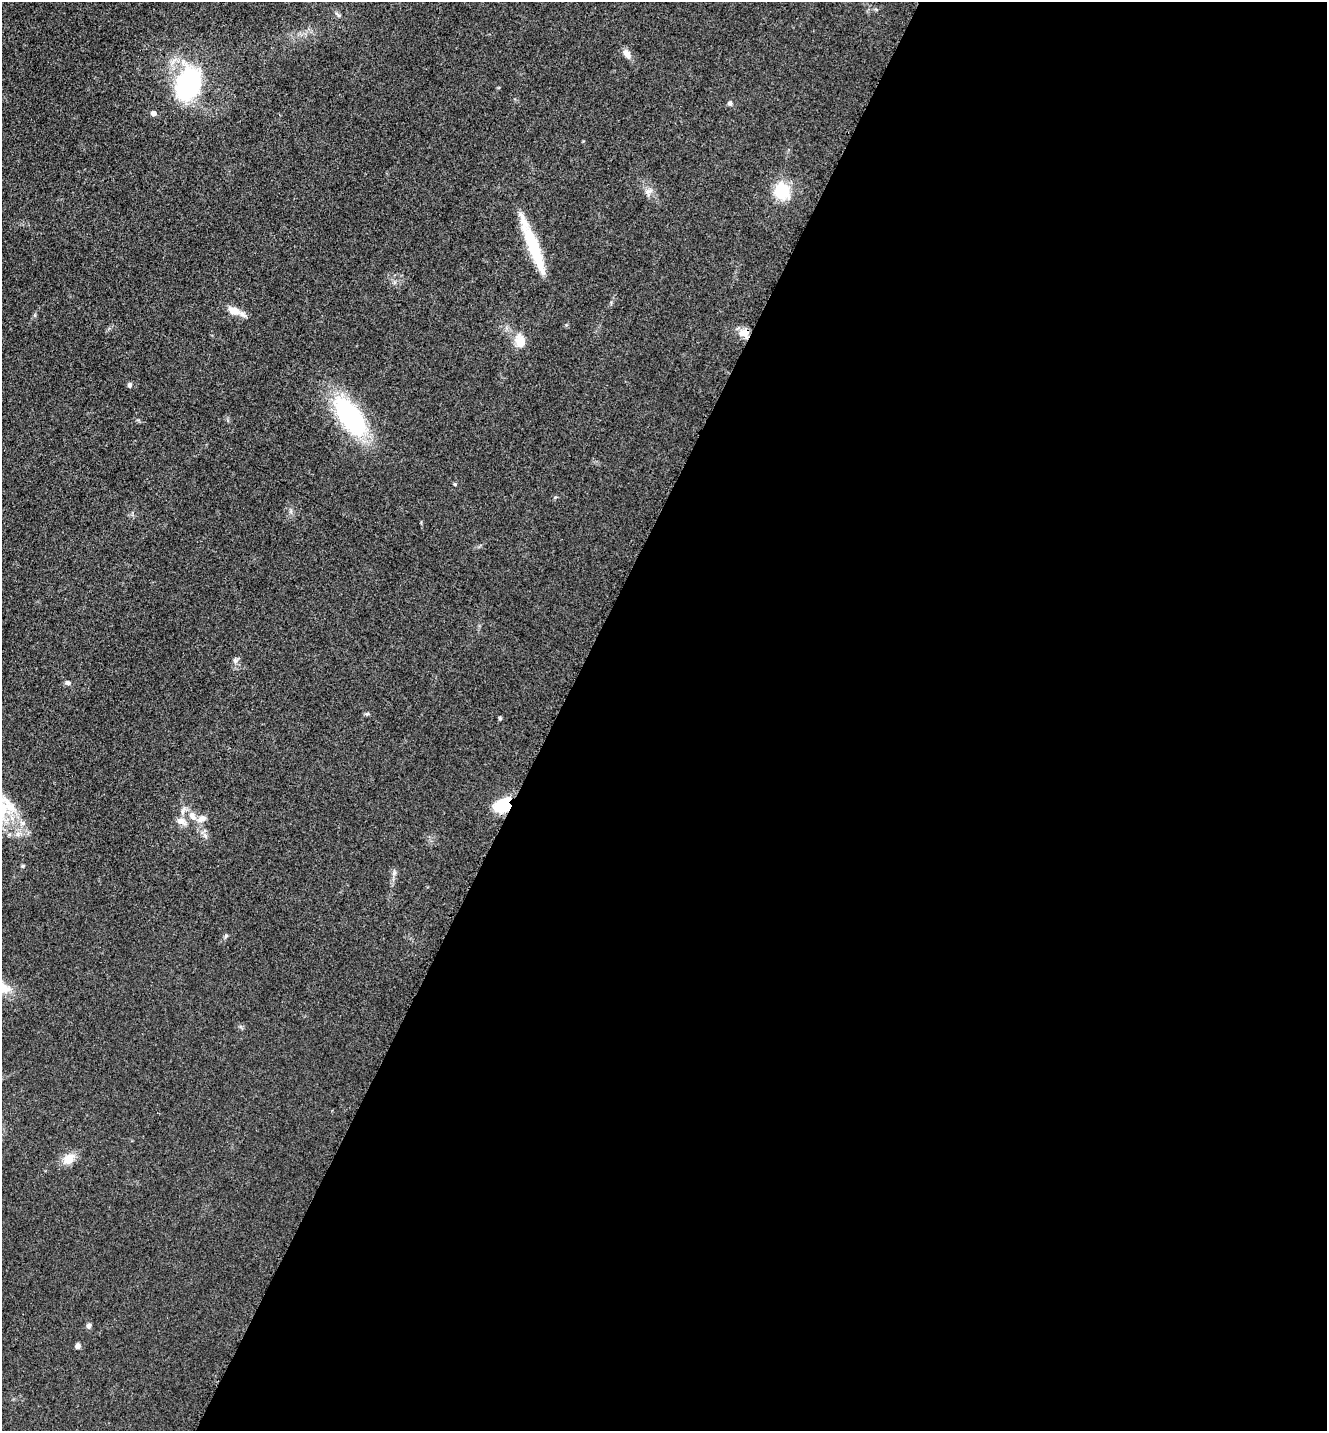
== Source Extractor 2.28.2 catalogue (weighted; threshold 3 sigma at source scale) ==
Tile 12 of 4 x 4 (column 4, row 3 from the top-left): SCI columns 4274-5598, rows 1471-2899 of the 5806 x 5775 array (HDU 1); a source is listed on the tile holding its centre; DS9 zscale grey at full resolution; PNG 1329 x 1433 px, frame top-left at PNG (2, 2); no overlay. Shown black and unused: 58% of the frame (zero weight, under 3 of 5 exposures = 4% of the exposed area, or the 3 px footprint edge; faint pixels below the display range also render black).
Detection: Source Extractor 2.28.2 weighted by HDU 2 'WHT'; one run over the whole footprint, this tile lists its part. Background 0.0636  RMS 0.006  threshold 0.0272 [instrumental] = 3 sigma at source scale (4.5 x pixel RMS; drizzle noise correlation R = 1.50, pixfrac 1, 0.05/0.05 arcsec/px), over >= 5 px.
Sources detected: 27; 1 inside a brighter listed object's ellipse — not listed separately; the other 26 listed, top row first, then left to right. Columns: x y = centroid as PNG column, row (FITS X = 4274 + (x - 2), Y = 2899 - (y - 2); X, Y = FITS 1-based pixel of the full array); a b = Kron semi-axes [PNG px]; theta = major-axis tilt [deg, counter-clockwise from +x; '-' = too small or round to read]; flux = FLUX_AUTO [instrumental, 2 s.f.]
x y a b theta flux
339 15 6 4 -1 0.93
627 54 12 8 -52 3.6
188 83 34 24 66 76
730 103 6 6 - 1.3
153 113 5 4 - 3
649 191 11 6 15 2.5
782 191 17 15 -73 21
533 246 73 11 -69 30
234 311 15 9 -22 7.3
744 332 13 10 18 5.5
520 341 15 11 -67 9
130 385 7 5 86 1.4
350 416 51 22 -54 74
455 484 4 4 - 0.68
235 660 7 5 -69 1.5
68 683 6 6 - 1.6
500 718 5 4 - 0.74
504 805 12 9 26 42
193 816 13 8 -55 5.1
181 821 11 9 5 4.5
22 866 5 4 - 0.83
394 873 7 4 71 1.3
226 936 6 5 - 0.96
69 1159 13 10 37 8.3
89 1326 7 6 - 1.8
78 1346 6 6 - 2
Overlapping masked pixels (flux is a lower limit): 2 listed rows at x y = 744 332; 504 805